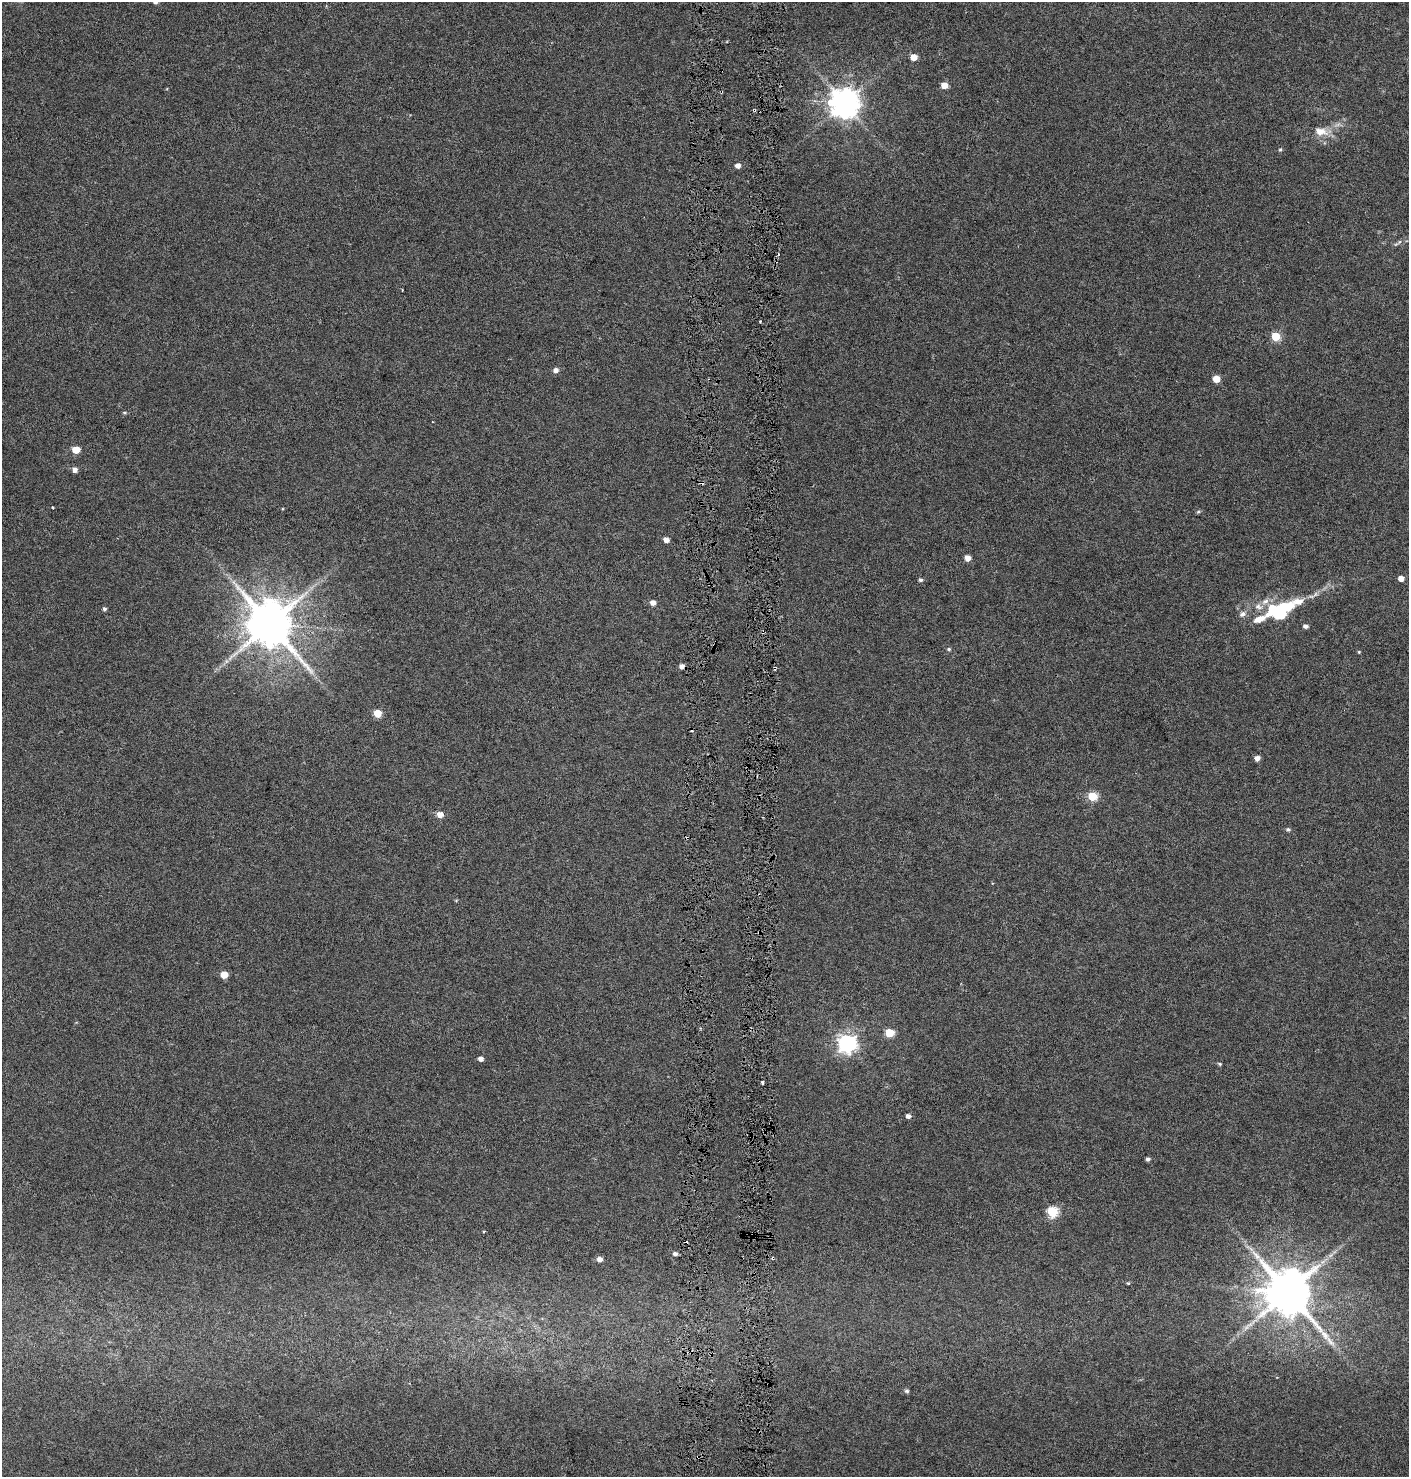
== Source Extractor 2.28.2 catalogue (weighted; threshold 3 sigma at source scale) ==
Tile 5 of 3 x 3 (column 2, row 2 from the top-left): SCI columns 1635-3041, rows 1485-2959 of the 4727 x 4435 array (HDU 1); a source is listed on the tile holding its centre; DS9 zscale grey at full resolution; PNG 1411 x 1479 px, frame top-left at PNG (2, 2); no overlay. Shown black and unused: <1% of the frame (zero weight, under 3 of 6 exposures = <1% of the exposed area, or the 3 px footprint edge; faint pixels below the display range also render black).
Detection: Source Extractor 2.28.2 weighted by HDU 2 'WHT'; one run over the whole footprint, this tile lists its part. Background 0.0339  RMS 0.0029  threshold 0.0119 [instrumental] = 3 sigma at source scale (4.09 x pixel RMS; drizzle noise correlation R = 1.36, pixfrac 0.8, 0.0396/0.0396 arcsec/px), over >= 5 px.
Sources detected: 62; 1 inside a brighter object's white glare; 2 cosmic-ray / hot-pixel residue — not listed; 2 inside a brighter listed object's ellipse — not listed separately; the other 57 listed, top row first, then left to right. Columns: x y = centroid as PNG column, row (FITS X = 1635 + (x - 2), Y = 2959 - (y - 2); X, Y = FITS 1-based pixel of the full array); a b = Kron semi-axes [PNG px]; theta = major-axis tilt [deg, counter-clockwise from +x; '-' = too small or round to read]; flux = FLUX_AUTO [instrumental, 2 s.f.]
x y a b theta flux
155 2 5 4 - 0.79
914 57 5 5 - 3.8
944 85 5 4 - 4.2
845 103 9 9 - 430
754 110 4 3 - 0.35
1321 132 19 11 -13 3.6
1280 149 5 4 - 0.38
738 166 5 5 - 1.4
402 290 3 2 - 0.23
760 321 3 2 - 0.25
1276 336 5 5 - 11
556 370 5 5 - 1.2
1216 379 5 5 - 4.8
124 413 5 4 - 0.37
76 450 5 5 - 5.6
75 470 5 5 - 1.4
1198 512 6 4 19 0.36
666 540 5 4 - 1.8
968 558 5 4 - 2.5
1401 578 5 4 - 2.3
921 580 5 5 - 0.55
1265 601 11 7 25 1.7
1298 601 55 14 20 10
653 602 5 5 - 1.7
104 609 4 4 - 0.62
1278 613 21 14 45 14
1242 614 10 7 31 1.2
270 624 13 12 - 1400
1305 626 5 4 - 0.94
949 649 5 4 - 0.42
1359 652 4 3 - 0.26
226 661 6 4 -72 0.51
682 666 5 5 - 1.4
775 668 4 3 - 0.36
377 713 5 5 - 6.8
1257 758 5 5 - 1.5
1092 796 5 5 - 11
440 815 5 5 - 2.7
1288 829 6 5 - 0.54
224 975 5 5 - 4.6
889 1033 5 5 - 11
847 1043 7 7 - 120
480 1059 4 4 - 1.4
1220 1064 5 4 - 0.38
762 1083 3 2 - 0.5
908 1116 5 4 - 1.1
1148 1159 5 4 - 0.63
1053 1212 6 5 - 21
484 1231 3 3 - 0.25
1251 1249 8 4 -37 0.82
675 1254 6 5 - 0.84
773 1258 4 3 - 0.41
599 1259 5 4 - 1.5
1128 1283 4 4 - 0.32
1288 1292 14 12 -47 1400
907 1391 5 5 - 0.54
698 1457 4 3 - 0.37
Overlapping masked pixels (flux is a lower limit): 4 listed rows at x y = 754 110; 775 668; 773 1258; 698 1457
Isophote crosses this tile's border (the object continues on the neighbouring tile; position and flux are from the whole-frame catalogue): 1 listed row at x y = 155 2